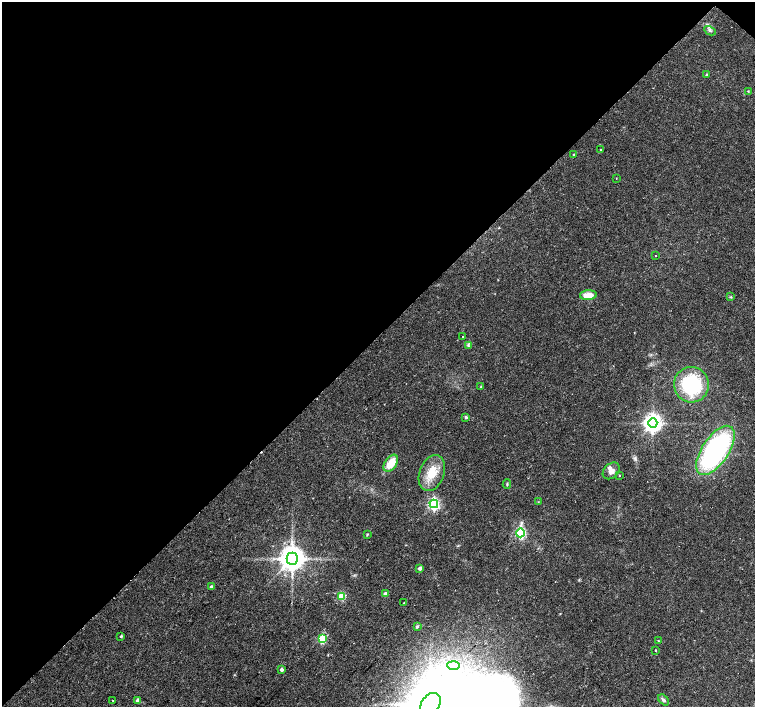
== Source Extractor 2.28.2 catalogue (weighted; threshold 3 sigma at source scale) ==
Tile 2 of 4 x 4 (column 2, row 1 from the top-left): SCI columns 1506-3010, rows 4386-5794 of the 6026 x 6026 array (HDU 1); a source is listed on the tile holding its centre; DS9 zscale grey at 2 x 2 block average (1 PNG px = mean of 2 x 2 image px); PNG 757 x 709 px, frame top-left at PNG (2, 2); each listed source drawn as its Kron ellipse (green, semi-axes under 4 px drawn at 4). Shown black and unused: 48% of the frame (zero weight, under 2 of 3 exposures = <1% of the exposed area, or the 3 px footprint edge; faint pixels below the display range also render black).
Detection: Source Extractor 2.28.2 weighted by HDU 2 'WHT'; one run over the whole footprint, this tile lists its part. Background 0.0233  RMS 0.003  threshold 0.0134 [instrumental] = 3 sigma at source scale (4.5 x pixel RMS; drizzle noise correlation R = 1.50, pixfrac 1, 0.0396/0.0396 arcsec/px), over >= 5 px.
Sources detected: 45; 1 inside a brighter object's white glare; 1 cosmic-ray / hot-pixel residue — neither listed nor drawn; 1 inside a brighter listed object's ellipse — not listed separately; the other 42 listed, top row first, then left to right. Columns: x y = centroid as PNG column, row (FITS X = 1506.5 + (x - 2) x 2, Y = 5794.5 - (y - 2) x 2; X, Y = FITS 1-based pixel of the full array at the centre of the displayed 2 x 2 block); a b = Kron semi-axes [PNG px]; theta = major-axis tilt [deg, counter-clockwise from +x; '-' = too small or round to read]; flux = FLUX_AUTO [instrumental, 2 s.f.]
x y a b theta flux
710 31 6 3 -27 1.3
707 75 3 3 - 1.2
748 91 3 2 - 0.46
600 149 2 2 - 1.2
574 154 2 2 - 0.49
616 178 2 2 - 0.24
655 256 2 2 - 0.93
588 295 8 5 4 8.5
730 297 4 2 - 0.63
462 336 2 2 - 0.65
469 346 4 3 - 0.98
691 385 18 17 - 45
481 386 3 2 - 0.56
466 417 3 3 - 1.3
653 423 5 4 - 410
715 450 28 13 56 130
391 463 9 6 55 13
611 471 9 7 43 3.8
432 473 19 12 69 14
620 475 2 2 - 1
507 484 5 2 - 0.69
538 502 3 2 - 0.36
434 504 4 4 - 130
520 533 4 3 - 89
367 534 3 3 - 0.59
292 559 6 6 - 980
420 568 4 3 - 1.9
211 587 3 2 - 2.1
385 594 3 3 - 4.7
342 596 3 3 - 34
404 603 2 2 - 0.38
417 627 3 3 - 1
121 636 3 3 - 1
322 639 3 3 - 42
658 641 3 2 - 0.41
655 651 2 2 - 0.79
453 665 6 3 -1 2.1
282 669 3 3 - 1.9
113 700 3 2 - 0.54
137 700 4 3 - 2
664 700 7 4 -47 1.6
430 704 12 8 51 1700
Isophote crosses this tile's border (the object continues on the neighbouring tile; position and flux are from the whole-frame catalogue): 1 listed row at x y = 430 704
Diffuse or blended objects may show on this block-average render without a row.